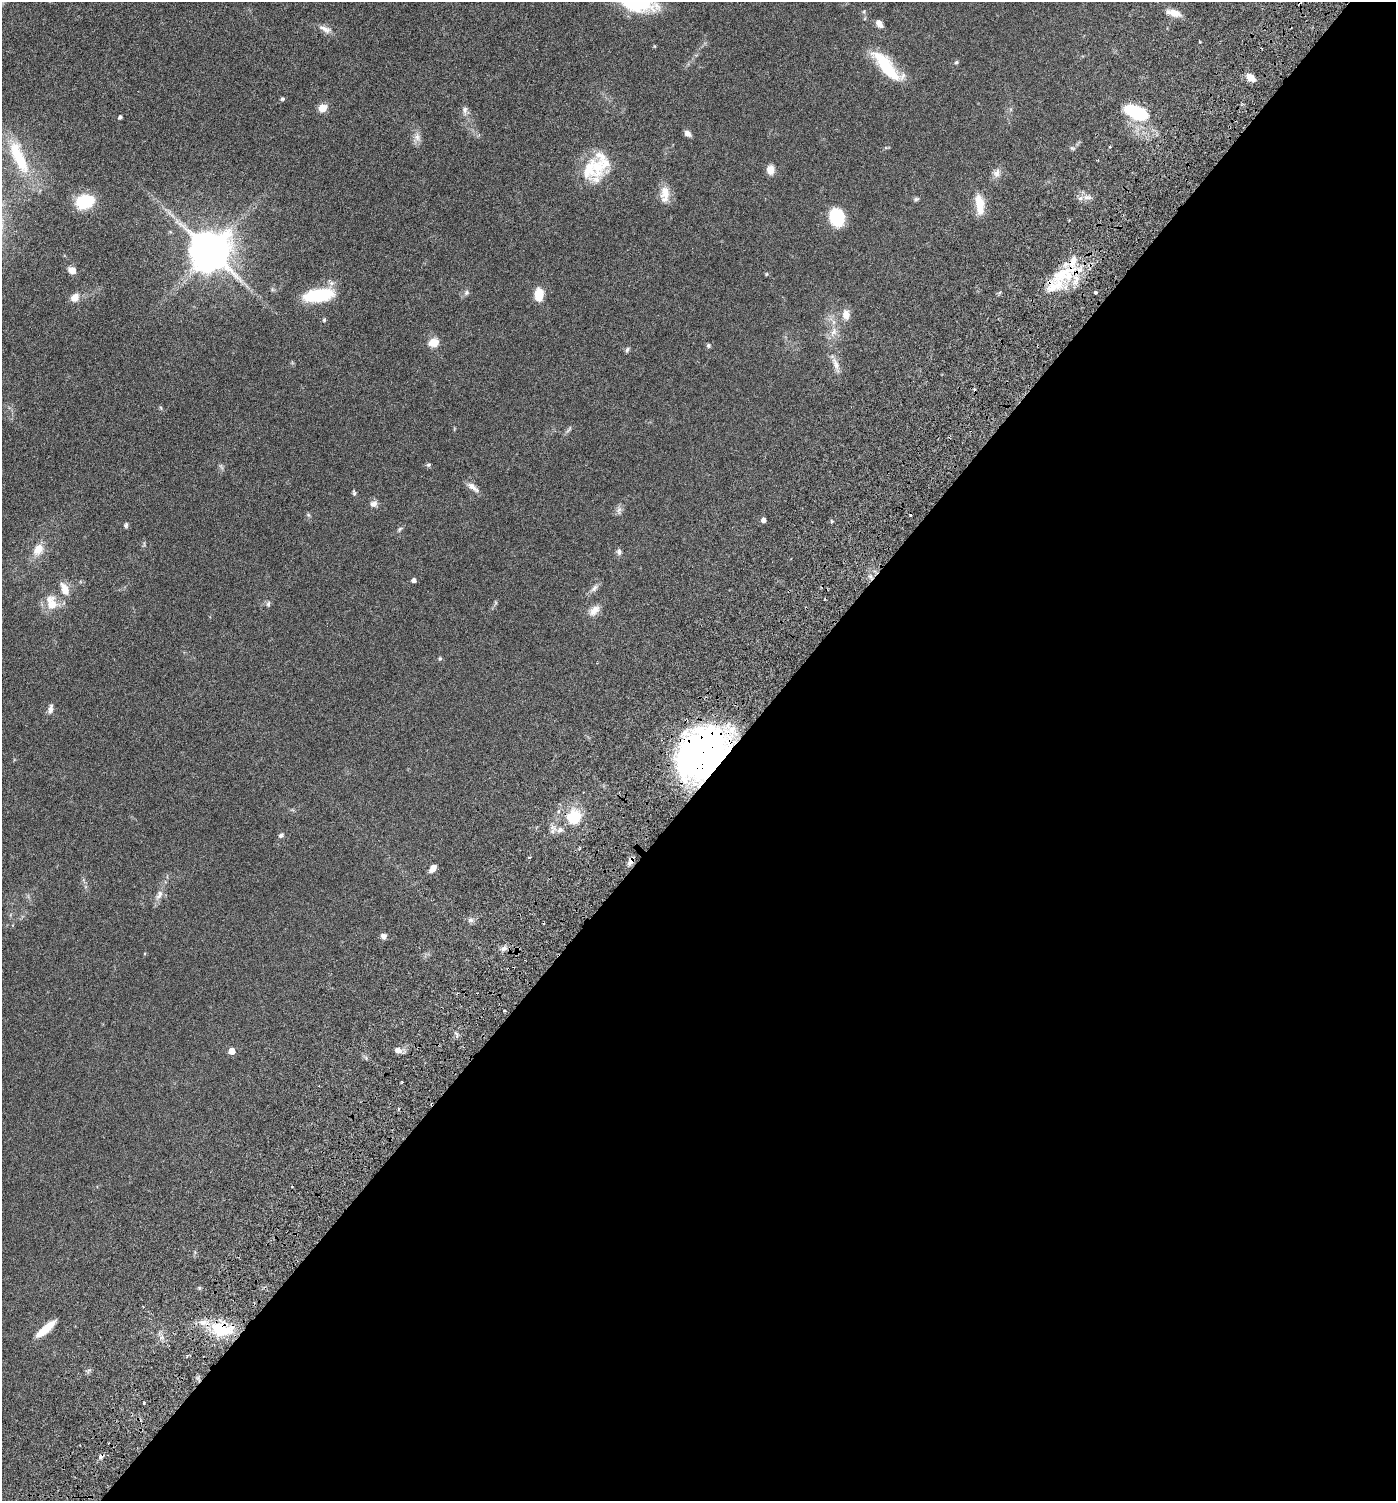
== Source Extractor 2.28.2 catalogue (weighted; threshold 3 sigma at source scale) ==
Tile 12 of 4 x 4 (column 4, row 3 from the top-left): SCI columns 4433-5826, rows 1597-3095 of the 6205 x 6192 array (HDU 1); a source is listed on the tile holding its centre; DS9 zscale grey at full resolution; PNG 1398 x 1503 px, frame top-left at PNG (2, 2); no overlay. Shown black and unused: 48% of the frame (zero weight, under 3 of 6 exposures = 6% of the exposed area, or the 3 px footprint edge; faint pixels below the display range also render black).
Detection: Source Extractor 2.28.2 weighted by HDU 2 'WHT'; one run over the whole footprint, this tile lists its part. Background 0.0912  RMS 0.0046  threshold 0.0187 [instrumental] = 3 sigma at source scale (4.09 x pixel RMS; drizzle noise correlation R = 1.36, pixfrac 0.8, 0.05/0.05 arcsec/px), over >= 5 px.
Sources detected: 94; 1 too faint to see at this stretch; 4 cosmic-ray / hot-pixel residue — not listed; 9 inside a brighter listed object's ellipse — not listed separately; the other 80 listed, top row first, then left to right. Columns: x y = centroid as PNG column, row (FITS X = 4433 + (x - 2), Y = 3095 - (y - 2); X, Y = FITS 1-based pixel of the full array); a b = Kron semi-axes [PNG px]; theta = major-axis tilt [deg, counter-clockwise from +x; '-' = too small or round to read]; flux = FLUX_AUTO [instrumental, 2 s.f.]
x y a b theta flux
638 3 34 16 -13 30
1174 13 19 8 -14 3.8
879 24 10 7 -57 2.2
325 29 19 8 -24 2.7
654 46 5 3 - 0.32
957 62 5 4 - 0.63
887 66 45 14 -48 19
1250 78 10 7 -40 3.7
282 99 6 5 - 0.6
323 108 5 5 - 12
465 110 10 7 84 1.5
1136 112 22 11 -21 26
120 117 4 3 - 1
688 133 8 6 -41 1.8
417 137 13 9 -77 2.4
1110 147 3 2 - 0.31
1072 148 7 4 -25 0.68
19 157 48 15 -66 21
597 167 31 20 -69 12
771 170 9 8 - 3.7
997 173 13 8 70 2.2
665 194 23 11 87 5.1
1087 197 14 5 -1 2.1
916 199 7 5 16 0.7
85 202 18 13 16 17
980 205 26 10 -83 6.9
837 217 13 10 -76 31
210 251 13 11 -63 1500
72 270 10 8 -15 2.4
766 274 5 4 - 0.44
1061 275 50 17 36 20
1095 292 4 3 - 1.3
466 293 8 7 - 1.1
318 295 33 13 8 22
539 295 10 7 87 9.3
75 298 11 8 51 3.3
846 315 14 10 -85 3.4
324 320 5 5 - 0.51
834 332 14 8 63 3
433 343 12 10 11 4.2
708 345 6 6 - 0.68
627 350 7 5 77 0.77
836 364 19 7 -68 3
161 408 6 4 -71 0.48
569 429 13 4 54 0.89
428 465 7 5 2 0.66
473 487 19 7 -37 2.5
354 492 9 4 -80 0.74
374 504 9 8 - 1.9
619 510 12 6 82 1.4
763 520 5 4 - 1.7
832 521 6 4 -88 0.44
126 525 7 5 73 0.78
400 529 8 5 28 0.74
38 549 16 11 53 5.1
619 552 8 6 -75 1.3
414 580 5 4 - 1.5
594 588 14 6 43 1.7
65 589 16 8 -66 4.1
52 604 17 11 88 6.6
268 604 7 5 75 0.87
594 611 17 9 46 3.3
440 658 5 5 - 0.52
51 709 13 6 80 1.7
702 754 49 38 50 150
574 817 9 8 - 19
560 830 9 7 27 2
281 835 7 5 43 1
631 861 11 5 56 1.9
433 868 9 5 55 2.8
159 895 16 7 62 2.6
471 920 8 6 14 1.3
383 936 7 6 - 1.6
503 948 9 5 37 1.5
504 1010 2 2 - 0.48
398 1050 9 7 -6 2.1
232 1051 5 4 - 5.5
45 1329 23 6 41 8.4
220 1329 29 17 -14 17
144 1402 4 2 - 0.39
Overlapping masked pixels (flux is a lower limit): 4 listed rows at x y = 1061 275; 702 754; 631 861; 220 1329
Isophote crosses this tile's border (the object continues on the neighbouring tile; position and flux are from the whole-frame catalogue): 1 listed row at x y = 638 3